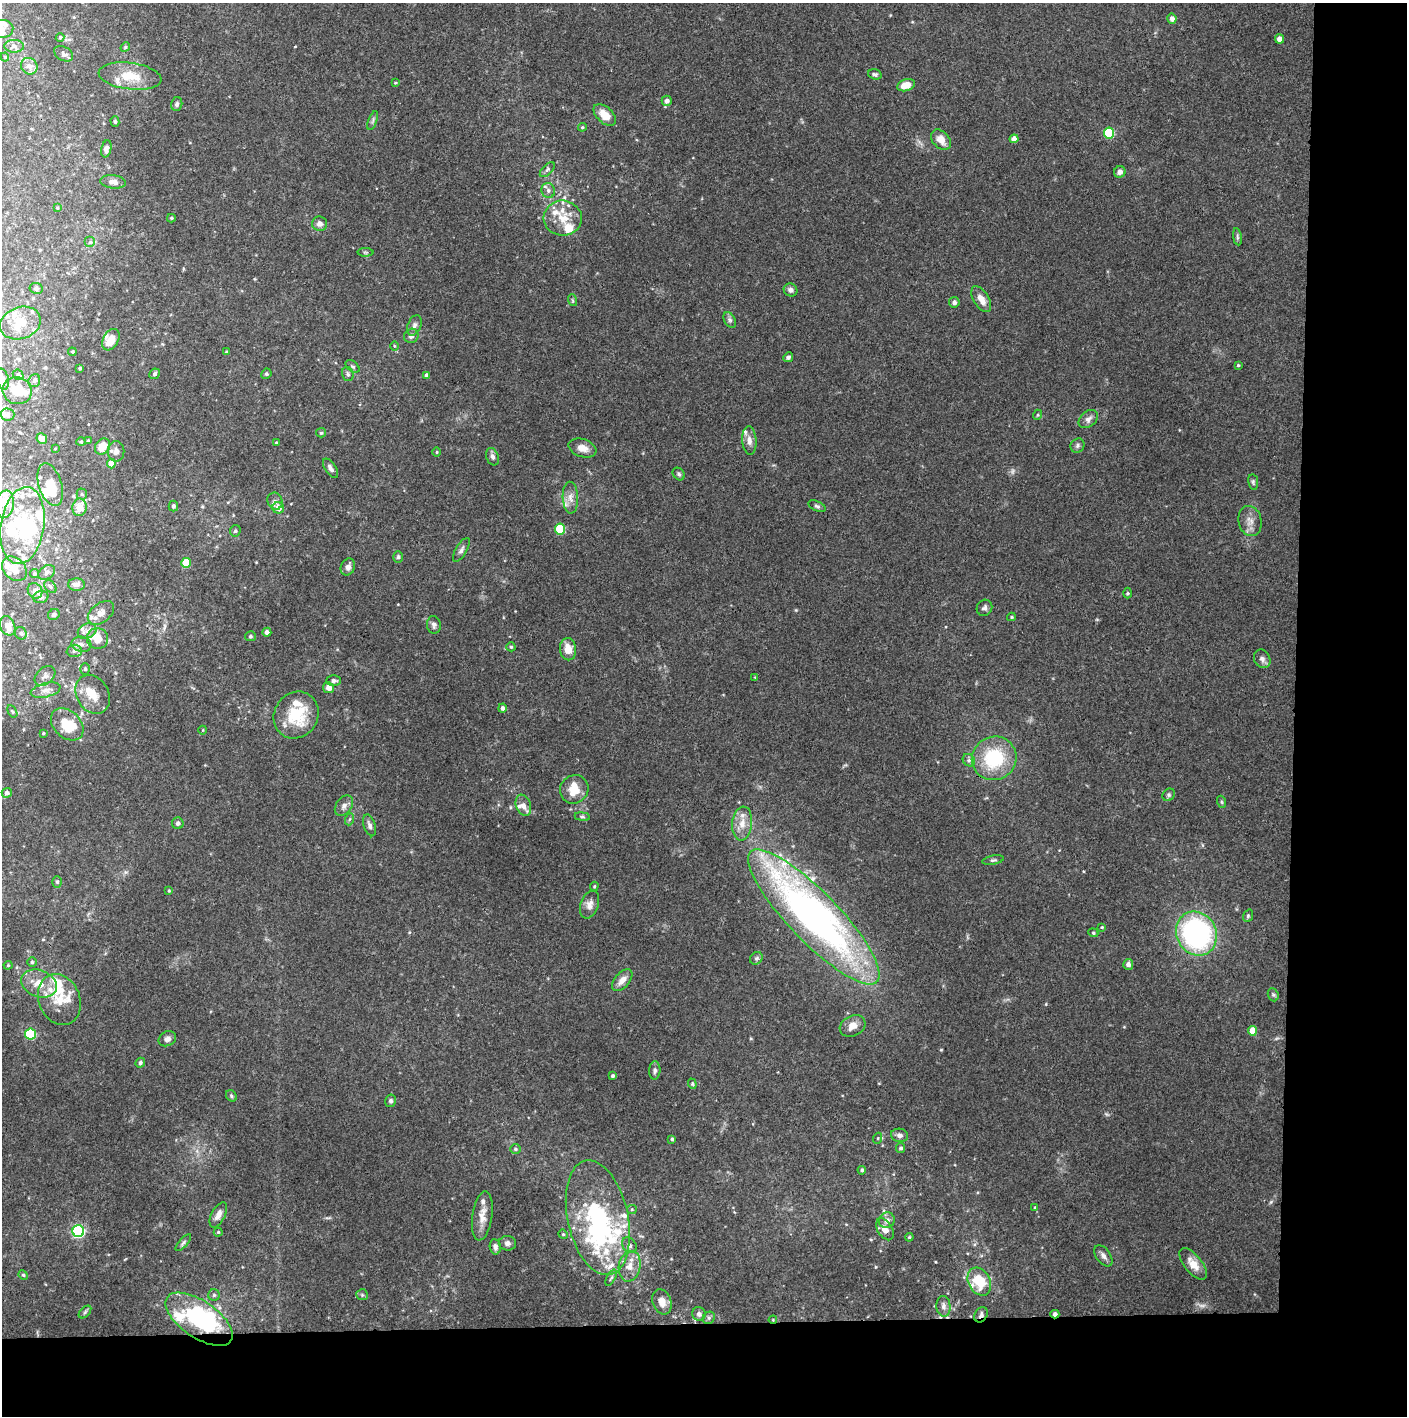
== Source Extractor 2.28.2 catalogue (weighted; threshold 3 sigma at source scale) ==
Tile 9 of 3 x 3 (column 3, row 3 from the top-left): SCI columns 2813-4217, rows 1-1414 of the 4221 x 4244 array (HDU 1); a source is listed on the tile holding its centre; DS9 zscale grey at full resolution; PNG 1409 x 1418 px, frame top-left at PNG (2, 3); each listed source drawn as its Kron ellipse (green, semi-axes under 4 px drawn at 4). Shown black and unused: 14% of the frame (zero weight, under 3 of 4 exposures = <1% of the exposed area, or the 3 px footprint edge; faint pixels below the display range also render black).
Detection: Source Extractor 2.28.2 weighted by HDU 2 'WHT'; one run over the whole footprint, this tile lists its part. Background 0.0746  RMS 0.0055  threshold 0.0249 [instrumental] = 3 sigma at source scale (4.5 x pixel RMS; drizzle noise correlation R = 1.50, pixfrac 1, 0.05/0.05 arcsec/px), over >= 5 px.
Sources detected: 266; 2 too faint to see at this stretch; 5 inside a brighter object's white glare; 1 cosmic-ray / hot-pixel residue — neither listed nor drawn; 46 inside a brighter listed object's ellipse — not listed separately; the other 212 listed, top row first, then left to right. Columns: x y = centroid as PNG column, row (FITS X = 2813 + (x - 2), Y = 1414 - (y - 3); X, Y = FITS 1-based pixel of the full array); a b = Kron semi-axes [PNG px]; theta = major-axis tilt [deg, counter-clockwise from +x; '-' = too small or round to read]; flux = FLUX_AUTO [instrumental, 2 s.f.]
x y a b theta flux
1172 19 5 4 - 2.4
2 29 11 9 4 3.1
60 37 4 3 - 0.73
1279 39 4 4 - 3.1
14 46 10 6 -1 2.2
125 47 5 4 - 0.69
64 54 10 6 -30 1.8
5 57 4 4 - 0.54
29 66 8 8 - 3.9
875 74 7 5 -16 1.2
130 76 31 13 -7 14
395 83 4 3 - 0.55
906 85 9 6 19 7.8
667 101 5 5 - 2.1
177 104 7 5 75 1.7
605 115 13 8 -43 9.1
373 121 10 3 69 1
115 122 5 4 - 0.86
582 127 4 4 - 0.67
1109 133 5 5 - 34
1014 139 4 4 - 5
941 140 11 8 -47 5.6
106 149 9 5 77 1.7
547 170 9 4 45 1.4
1120 172 6 5 - 2.9
113 182 13 6 -8 2.8
548 190 7 6 - 1.9
57 208 4 4 - 0.57
171 218 4 3 - 0.75
563 218 19 17 -4 12
319 224 7 7 - 2.8
1237 237 8 4 -81 1
90 242 5 5 - 1.1
365 252 8 4 -1 0.86
36 288 7 5 -10 1.1
790 290 7 6 - 2
981 299 14 7 -58 5.5
572 300 6 3 -71 0.68
954 302 5 5 - 1.8
730 320 8 5 -60 1.5
20 323 21 16 19 12
414 325 11 6 69 2.2
411 336 7 7 - 2.3
111 340 11 7 59 7.4
394 346 4 3 - 0.51
72 352 4 3 - 0.55
226 352 4 3 - 0.49
788 357 5 4 - 1.5
1238 365 3 3 - 0.7
352 366 8 5 -37 1
80 368 4 4 - 0.7
155 374 5 5 - 1.3
266 374 5 5 - 0.94
348 374 7 5 -76 1.3
18 375 6 4 -42 0.84
426 375 4 4 - 1
2 379 11 6 -75 2.6
34 380 6 5 - 1.1
17 391 15 13 -20 11
7 415 7 6 - 1.1
1037 415 5 3 - 0.54
1088 419 11 7 39 2.6
321 433 5 4 - 0.73
42 439 5 5 - 2.2
749 440 14 7 -86 3.4
88 441 4 3 - 0.61
81 442 4 4 - 0.69
276 443 4 3 - 0.62
1077 446 7 6 - 1.5
102 447 9 7 53 9
582 448 14 9 -18 5.2
55 449 4 2 - 0.37
116 451 10 8 90 3.3
436 452 4 3 - 0.5
492 457 9 6 -70 1.8
111 464 4 4 - 7.7
330 468 11 5 -56 2
679 474 7 5 -51 1.2
1253 482 8 5 -81 1
50 485 22 11 -72 9.9
82 494 5 5 - 0.95
570 498 16 8 -88 4.3
275 501 9 7 -62 1.9
5 504 14 9 83 5.6
173 506 5 4 - 1.6
817 506 9 5 -25 1.2
79 507 9 7 86 5.3
278 508 6 5 - 5.3
1250 521 15 11 -76 4.7
22 526 39 21 81 35
560 529 5 5 - 29
235 531 6 5 - 1
461 550 13 5 60 1.9
398 557 6 5 - 0.87
186 563 5 5 - 16
348 567 9 7 65 2.3
14 569 14 10 -43 6.4
47 572 9 6 34 1.9
34 574 4 4 - 0.83
76 585 8 6 -2 3.2
50 587 7 5 -50 1.1
35 591 8 7 - 3.6
1128 593 5 3 - 0.62
41 597 8 6 14 1.6
984 608 8 7 - 1.6
101 613 15 9 38 4.4
54 615 6 5 - 1.2
1011 617 4 4 - 0.64
434 625 9 7 -83 1.9
8 626 10 7 -66 4.5
87 631 10 7 26 3.2
267 632 4 4 - 2.1
21 633 6 5 - 1.4
250 636 5 5 - 1
98 639 11 10 - 11
82 644 10 7 -15 3
511 647 4 4 - 0.77
568 649 11 8 -81 7.3
74 651 7 6 - 1.9
1262 659 10 8 -61 2.3
85 669 6 5 - 0.86
45 676 12 8 42 2.6
755 677 4 3 - 0.43
333 681 7 5 0 1.9
329 688 5 5 - 3.9
46 690 15 7 14 3.5
93 694 20 16 -59 9.6
502 708 4 4 - 1.6
12 711 6 4 -59 0.74
296 715 24 21 55 23
67 724 18 13 -44 17
203 730 4 3 - 0.39
43 733 3 3 - 0.56
994 758 22 21 - 36
969 760 6 5 - 1.3
574 789 15 13 44 9.8
7 793 5 5 - 1.7
1169 795 7 5 47 1
1222 802 6 4 -71 0.67
523 805 11 7 -70 3.5
344 806 11 7 54 2.7
582 817 8 4 -8 0.88
350 819 6 4 69 0.92
178 823 6 5 - 1.7
742 823 17 10 84 7
370 825 11 6 -72 2.1
993 860 11 4 11 1.1
57 882 6 5 - 0.99
594 886 5 3 - 0.66
169 891 4 3 - 0.61
590 904 14 9 71 3.8
1248 916 6 5 - 1
814 917 91 25 -46 290
1102 927 4 3 - 0.6
1093 933 5 4 - 0.66
1196 933 22 20 -61 110
756 958 7 5 45 1.4
32 962 4 4 - 0.82
1128 964 5 5 - 2.5
8 965 4 4 - 0.56
622 980 13 7 49 4.5
39 984 18 13 -21 9.9
1273 995 7 5 -68 0.94
59 1000 26 20 -68 15
853 1026 13 10 27 5.2
1252 1031 5 4 - 10
31 1034 5 5 - 38
167 1039 9 7 27 2.6
140 1063 5 4 - 1.1
655 1070 9 5 87 1.6
612 1076 3 3 - 0.85
692 1084 5 4 - 0.76
231 1096 6 5 - 0.96
391 1101 6 5 - 1.4
900 1135 8 6 -11 2.2
878 1138 5 3 - 0.59
672 1139 4 4 - 0.83
901 1148 5 4 - 1.2
515 1149 5 5 - 0.86
862 1170 4 4 - 1.1
1035 1207 4 3 - 0.45
632 1209 5 4 - 0.68
218 1215 14 6 63 3.5
482 1216 25 10 82 6.8
598 1218 58 30 -77 81
887 1220 8 7 - 2.9
885 1229 12 7 -59 4.5
78 1231 6 6 - 90
218 1232 4 4 - 0.62
563 1234 5 4 - 0.69
909 1237 4 4 - 0.69
183 1243 10 4 48 1.2
507 1243 8 7 - 2.1
629 1245 9 6 -49 2.2
495 1247 8 5 -79 2.1
1103 1256 12 7 -54 2.4
1193 1264 19 8 -51 6.6
630 1266 15 11 79 6.6
23 1275 5 4 - 0.73
611 1278 9 4 63 1.2
979 1282 15 11 -61 17
214 1295 5 5 - 1.1
362 1295 6 5 - 0.95
662 1302 13 9 -70 5.1
943 1306 10 7 -86 2.6
85 1312 7 4 46 1
699 1314 7 6 - 2.3
1055 1314 4 3 - 3
981 1315 8 6 58 2.3
709 1318 6 5 - 1.3
199 1319 39 18 -34 69
773 1320 4 3 - 0.42
Overlapping masked pixels (flux is a lower limit): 5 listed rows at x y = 814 917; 1055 1314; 981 1315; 199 1319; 773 1320
Isophote crosses this tile's border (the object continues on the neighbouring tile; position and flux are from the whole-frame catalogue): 2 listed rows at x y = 2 29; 2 379